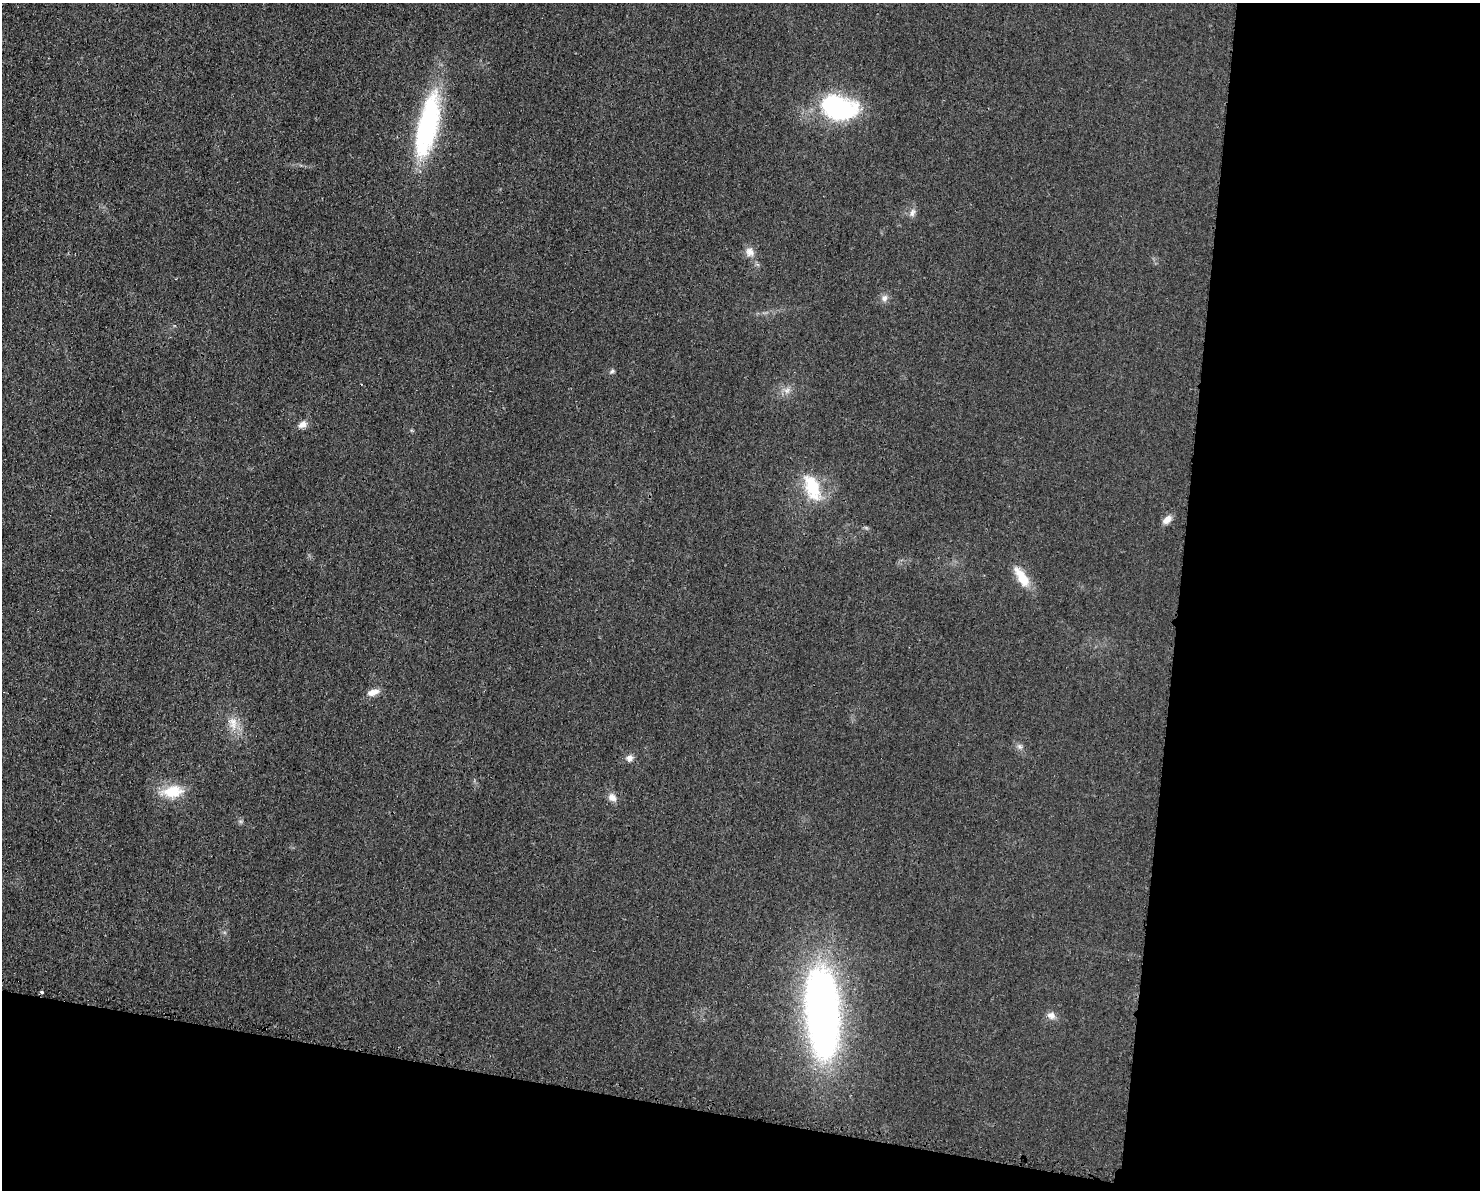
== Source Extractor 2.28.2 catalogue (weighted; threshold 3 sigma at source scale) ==
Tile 12 of 3 x 4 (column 3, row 4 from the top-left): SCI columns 3085-4562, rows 16-1203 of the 4804 x 4790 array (HDU 1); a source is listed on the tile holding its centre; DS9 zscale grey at full resolution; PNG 1482 x 1192 px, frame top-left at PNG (2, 3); no overlay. Shown black and unused: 27% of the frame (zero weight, under 3 of 4 exposures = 2% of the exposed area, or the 3 px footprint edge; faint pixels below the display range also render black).
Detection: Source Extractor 2.28.2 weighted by HDU 2 'WHT'; one run over the whole footprint, this tile lists its part. Background 0.0257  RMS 0.006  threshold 0.0271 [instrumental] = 3 sigma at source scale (4.5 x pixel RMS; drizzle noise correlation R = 1.50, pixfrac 1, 0.05/0.05 arcsec/px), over >= 5 px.
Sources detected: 21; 1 cosmic-ray / hot-pixel residue — not listed; the other 20 listed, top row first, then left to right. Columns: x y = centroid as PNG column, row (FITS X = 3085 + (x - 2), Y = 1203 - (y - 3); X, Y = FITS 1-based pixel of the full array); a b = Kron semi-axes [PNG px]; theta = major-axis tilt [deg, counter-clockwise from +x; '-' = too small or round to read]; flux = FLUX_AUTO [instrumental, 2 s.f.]
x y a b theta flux
838 108 39 25 -15 73
427 125 74 21 77 87
912 212 12 7 73 2.6
750 252 12 11 - 4.3
884 298 9 9 - 2.8
612 371 6 5 - 1.1
787 391 10 7 46 2.9
302 424 11 8 32 3.5
812 487 35 17 -70 24
1167 520 12 7 42 4.3
1022 577 28 11 -57 12
373 692 15 7 14 4.5
233 723 18 12 -73 7.8
1019 746 7 5 -45 1.5
629 758 8 7 - 3.1
172 791 28 16 4 16
612 797 11 8 -45 4
42 992 3 3 - 4.3
822 1012 89 32 -86 310
1051 1015 11 9 -26 3.3
Overlapping masked pixels (flux is a lower limit): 1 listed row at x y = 42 992